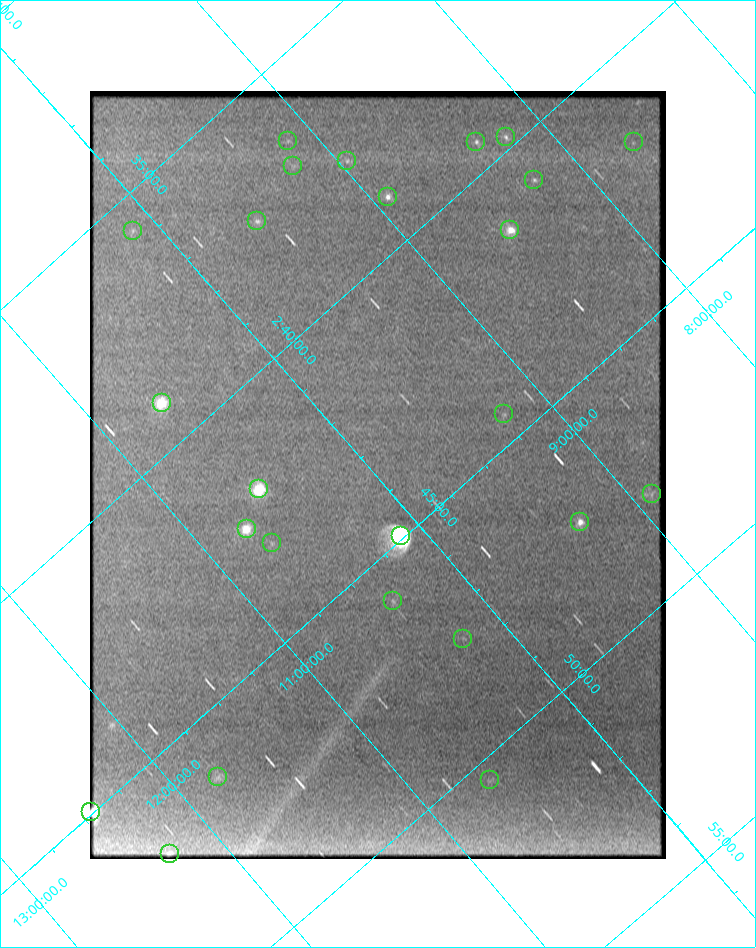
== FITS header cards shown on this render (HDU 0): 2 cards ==
NAXIS1  =                  576
NAXIS2  =                  768

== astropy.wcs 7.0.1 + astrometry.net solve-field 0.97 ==
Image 576 x 768 px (HDU 0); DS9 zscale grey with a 90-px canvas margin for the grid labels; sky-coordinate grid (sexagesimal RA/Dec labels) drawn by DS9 from the SOLVED WCS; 25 Tycho-2 reference stars matched to detected sources circled (green)
Header WCS: none
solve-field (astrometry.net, Tycho-2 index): SOLVED blind (the file carries no WCS)
Solved WCS: RA---TAN-SIP/DEC--TAN-SIP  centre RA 02:43:32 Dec +09:59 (40.88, +9.99 deg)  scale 20.3 x 20.1 arcsec/px (non-square pixels)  FOV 194.7' x 256.7'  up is -131 deg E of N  parity normal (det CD < 0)
(file carries no celestial WCS; the grid is the blind solution)
Tycho-2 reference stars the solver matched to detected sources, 25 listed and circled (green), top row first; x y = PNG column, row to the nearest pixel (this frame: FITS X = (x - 90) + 1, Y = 768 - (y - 91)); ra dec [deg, ICRS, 3 dp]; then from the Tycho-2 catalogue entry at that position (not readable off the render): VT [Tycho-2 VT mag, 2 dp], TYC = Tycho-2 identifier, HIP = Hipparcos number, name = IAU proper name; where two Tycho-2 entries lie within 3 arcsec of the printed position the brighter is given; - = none
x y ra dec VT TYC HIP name
506 137 39.941 +8.203 8.62 639-499-1 12407 -
288 141 39.134 +9.136 8.80 639-253-1 - -
476 142 39.849 +8.345 8.86 639-369-1 - -
634 142 40.440 +7.686 8.98 639-1009-1 - -
347 161 39.442 +8.961 9.34 639-607-1 12253 -
293 166 39.258 +9.209 9.60 639-1273-1 - -
534 180 40.227 +8.240 8.53 639-1150-1 12505 -
388 197 39.748 +8.920 7.68 639-391-1 12348 -
257 221 39.356 +9.562 8.59 639-426-1 12227 -
510 230 40.349 +8.527 7.39 639-967-1 12542 -
133 231 38.926 +10.122 9.14 642-747-1 12076 -
162 403 39.764 +10.637 6.79 642-472-1 12354 -
504 414 41.107 +9.230 8.89 640-48-1 12794 -
259 489 40.500 +10.545 6.65 642-605-1 12599 -
652 494 41.996 +8.899 9.23 640-397-1 13068 -
580 522 41.846 +9.308 7.80 640-341-1 13018 -
247 529 40.621 +10.742 6.32 642-412-1 12647 -
401 536 41.236 +10.114 4.30 643-937-1 12828 -
272 543 40.778 +10.691 9.34 642-1112-1 - -
393 601 41.482 +10.389 8.97 643-870-1 - -
463 639 41.906 +10.226 9.13 643-568-1 13043 -
218 777 41.572 +11.775 8.81 643-708-1 12929 -
490 780 42.610 +10.629 9.36 643-537-1 - -
91 812 41.240 +12.446 5.20 643-936-1 12832 -
170 854 41.720 +12.261 7.55 643-225-1 12975 -